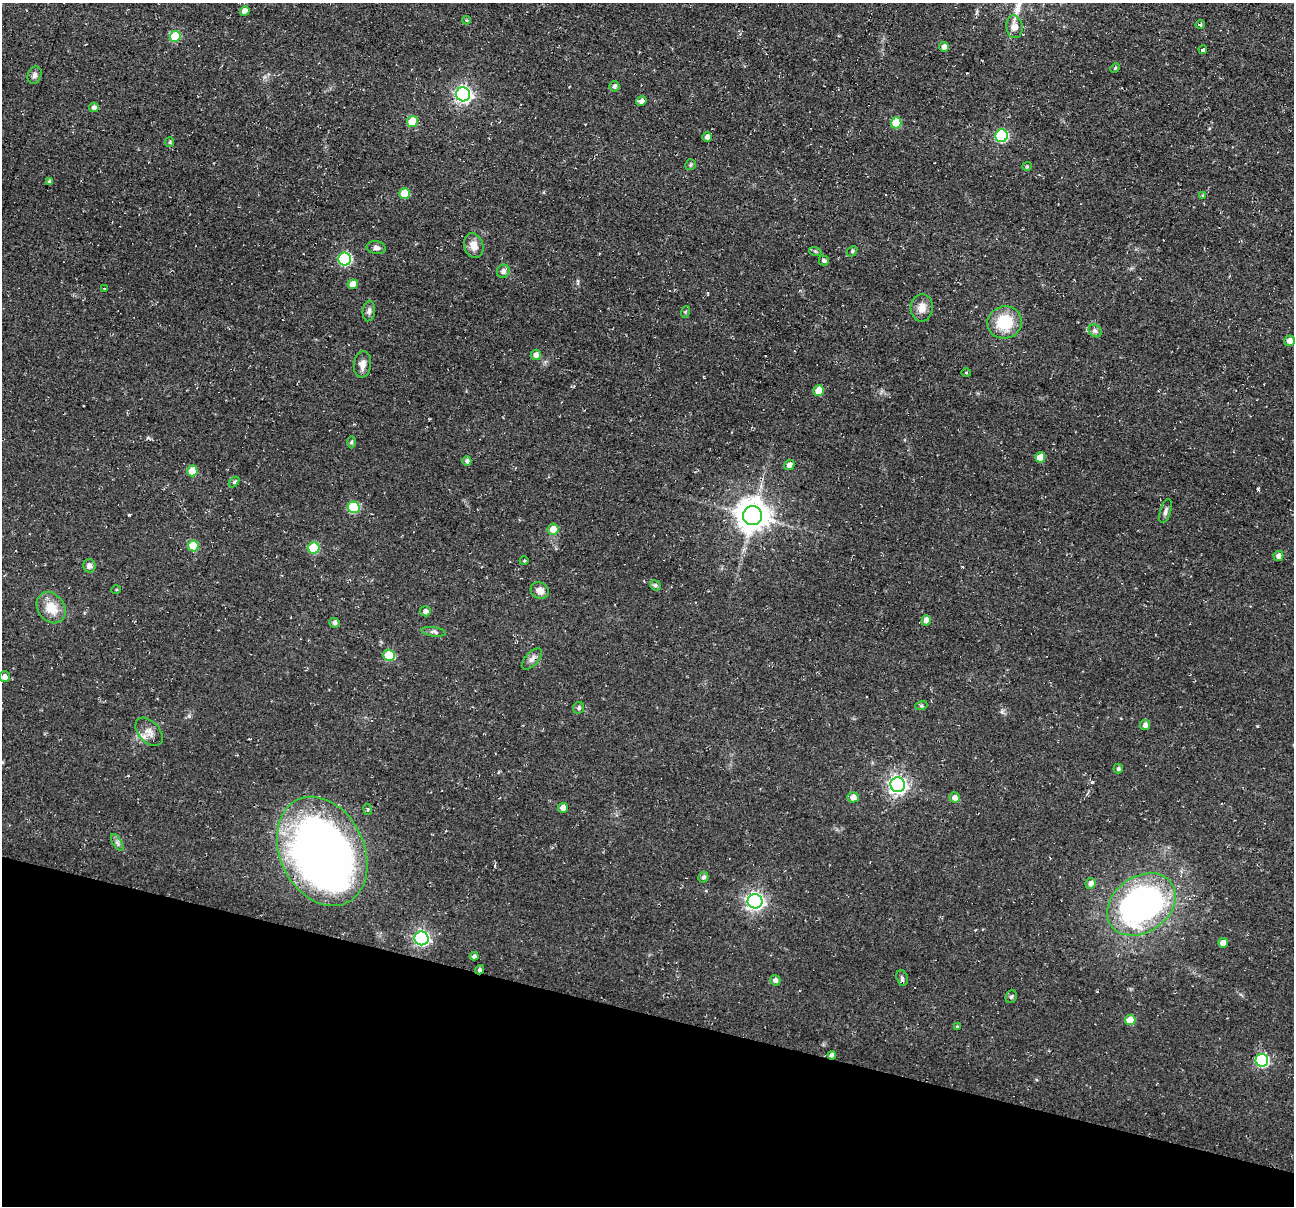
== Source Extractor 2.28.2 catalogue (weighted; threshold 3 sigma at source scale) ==
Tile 15 of 4 x 4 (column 3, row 4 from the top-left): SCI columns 2591-3882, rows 162-1365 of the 5174 x 5222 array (HDU 1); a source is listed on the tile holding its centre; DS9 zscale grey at full resolution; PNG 1296 x 1208 px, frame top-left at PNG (2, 3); each listed source drawn as its Kron ellipse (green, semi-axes under 4 px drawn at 4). Shown black and unused: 16% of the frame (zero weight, under 2 of 3 exposures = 2% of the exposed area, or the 3 px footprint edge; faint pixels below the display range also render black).
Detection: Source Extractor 2.28.2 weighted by HDU 2 'WHT'; one run over the whole footprint, this tile lists its part. Background 0.0471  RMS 0.008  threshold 0.0362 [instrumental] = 3 sigma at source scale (4.5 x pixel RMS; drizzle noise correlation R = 1.50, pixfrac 1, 0.05/0.05 arcsec/px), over >= 5 px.
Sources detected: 96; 1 cosmic-ray / hot-pixel residue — neither listed nor drawn; the other 95 listed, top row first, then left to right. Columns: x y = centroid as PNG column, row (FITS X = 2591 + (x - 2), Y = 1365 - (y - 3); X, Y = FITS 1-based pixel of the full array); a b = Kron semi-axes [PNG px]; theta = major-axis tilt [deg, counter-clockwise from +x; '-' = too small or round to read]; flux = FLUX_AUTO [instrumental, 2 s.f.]
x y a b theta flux
245 11 4 4 - 6.4
466 20 4 4 - 0.9
1200 24 4 4 - 1.3
1014 27 11 8 -83 7.2
175 36 5 5 - 30
944 47 5 5 - 4.1
1203 50 4 3 - 1.7
1115 68 5 3 - 0.88
34 75 9 6 67 2.8
614 86 5 5 - 2.3
463 94 7 7 - 260
641 101 5 4 - 3.9
94 107 5 4 - 3
412 121 5 5 - 20
896 123 5 5 - 25
1002 136 6 6 - 79
707 137 5 4 - 4
170 142 5 4 - 0.94
691 165 5 5 - 1.5
1027 166 5 4 - 0.93
49 182 4 4 - 2.2
405 193 5 5 - 19
1203 196 4 3 - 0.75
474 246 13 9 -71 7.6
376 248 10 6 -9 2.9
815 251 6 4 -19 1.1
852 251 6 4 49 1.2
345 259 6 6 - 86
824 260 5 5 - 1.7
503 271 7 6 - 2.8
353 284 5 5 - 9.5
105 288 3 3 - 1.3
922 308 13 11 85 7
369 311 10 6 84 2.8
685 312 6 3 72 0.89
1005 322 17 16 - 28
1095 331 7 5 -43 2.2
1290 341 5 5 - 4.7
536 355 5 5 - 3.7
363 364 13 8 83 5.1
966 373 5 3 - 0.68
819 391 5 5 - 11
351 442 6 4 89 1.1
1040 457 5 5 - 14
467 461 5 4 - 2.2
789 465 5 5 - 4.2
192 471 5 5 - 15
234 482 6 4 45 0.99
354 507 6 5 - 44
1166 511 12 5 72 2.7
752 516 9 9 - 1400
553 529 5 5 - 9.8
193 546 5 5 - 20
314 548 6 5 - 35
1278 556 5 5 - 3.7
524 561 4 4 - 0.96
89 566 7 6 - 3.3
655 585 5 5 - 1.6
116 590 5 3 - 0.75
540 590 9 8 - 5.7
51 608 17 13 -54 14
425 611 5 5 - 2.8
926 620 5 4 - 5.5
335 623 5 5 - 2.4
434 632 12 4 -7 2.1
389 655 6 5 - 29
532 659 13 6 47 3.5
4 677 5 5 - 3.7
921 706 6 4 18 1.1
579 708 6 5 - 1.4
1145 725 5 5 - 3
149 732 17 10 -47 6.9
1118 769 5 4 - 1.7
898 785 7 7 - 330
853 797 5 5 - 4.5
955 798 5 5 - 3.8
563 808 5 5 - 4.9
368 809 5 3 - 1
117 842 10 4 -59 2.1
322 851 57 42 -64 580
703 877 5 5 - 2.2
1091 883 5 5 - 3.9
755 901 7 7 - 310
1141 904 37 28 35 290
421 938 7 7 - 220
1223 943 5 5 - 7.2
474 956 4 4 - 2.4
479 970 5 4 - 1.4
902 978 8 5 -74 2
775 980 5 5 - 2.9
1011 996 7 5 68 1.6
1130 1020 5 5 - 16
957 1027 3 3 - 0.91
832 1055 4 4 - 2.4
1262 1060 6 6 - 96
Overlapping masked pixels (flux is a lower limit): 2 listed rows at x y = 479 970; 832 1055